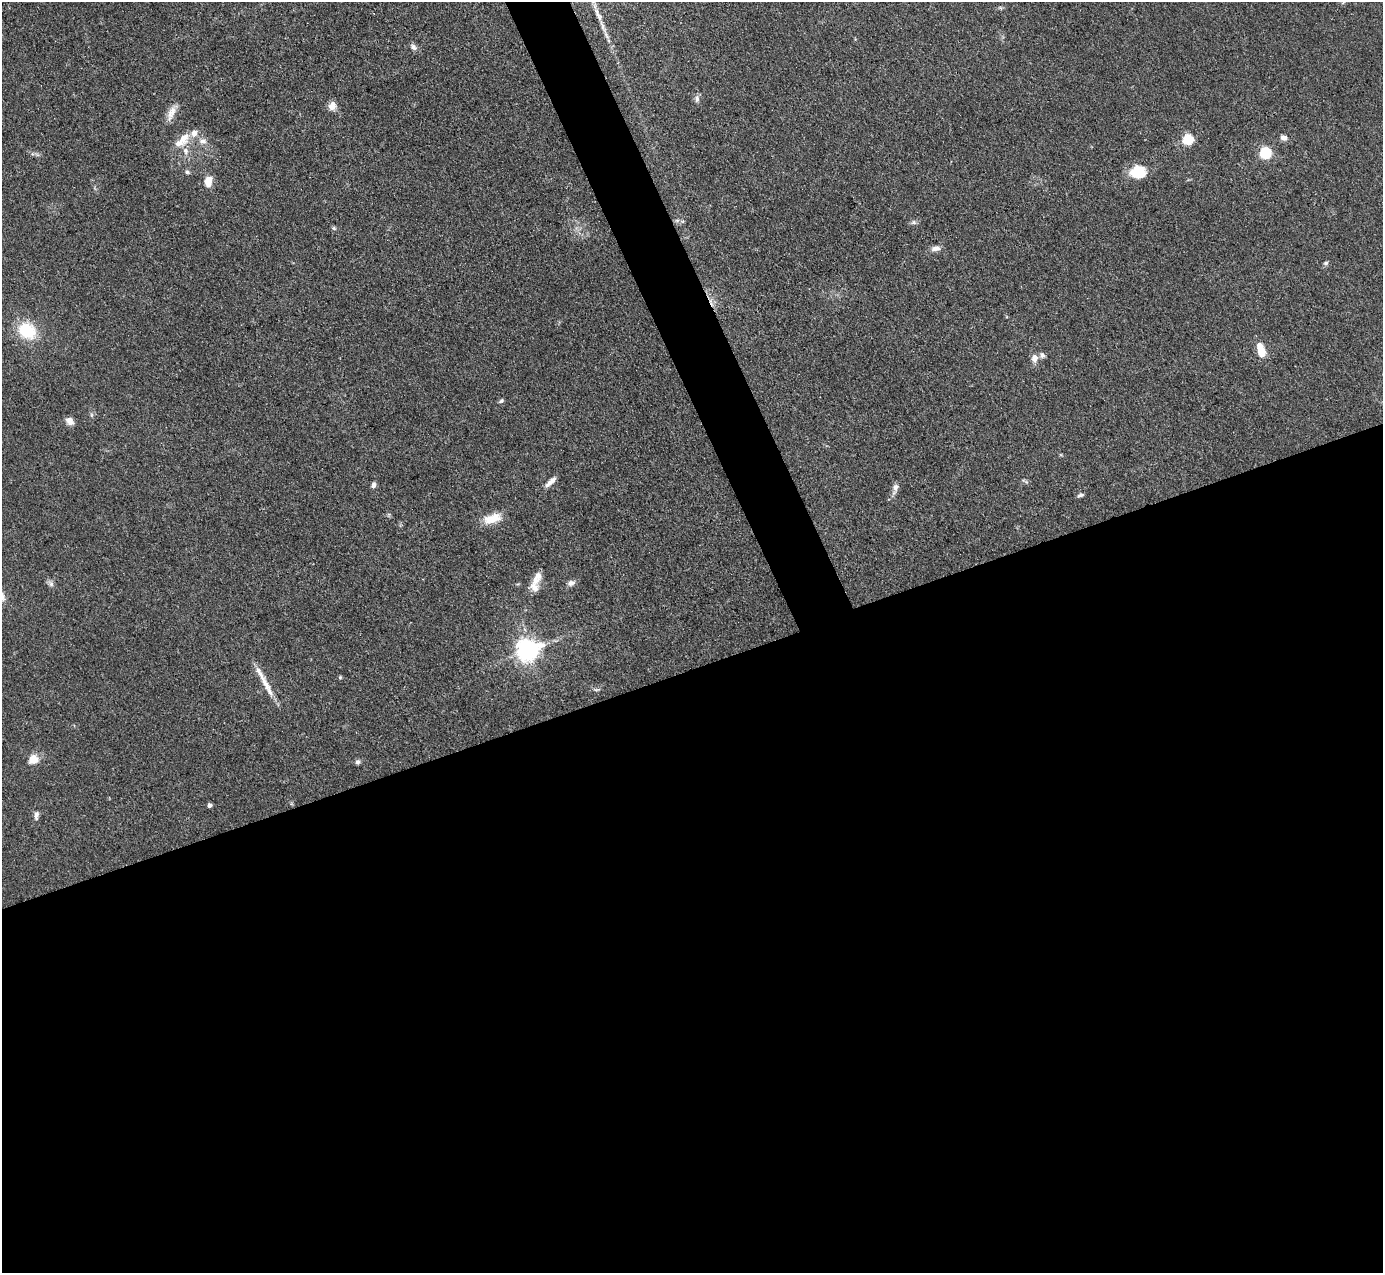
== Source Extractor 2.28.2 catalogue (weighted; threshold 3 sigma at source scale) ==
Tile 15 of 4 x 4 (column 3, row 4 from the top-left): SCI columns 2766-4146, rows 283-1553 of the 5531 x 5521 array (HDU 1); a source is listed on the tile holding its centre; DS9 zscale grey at full resolution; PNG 1385 x 1275 px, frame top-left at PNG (2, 2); no overlay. Shown black and unused: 50% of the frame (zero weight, under 3 of 4 exposures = <1% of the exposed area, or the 3 px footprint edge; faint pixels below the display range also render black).
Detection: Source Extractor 2.28.2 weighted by HDU 2 'WHT'; one run over the whole footprint, this tile lists its part. Background 0.106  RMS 0.0066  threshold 0.0298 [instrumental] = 3 sigma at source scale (4.5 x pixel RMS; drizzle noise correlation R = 1.50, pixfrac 1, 0.05/0.05 arcsec/px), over >= 5 px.
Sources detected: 48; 1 cosmic-ray / hot-pixel residue — not listed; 6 inside a brighter listed object's ellipse — not listed separately; the other 41 listed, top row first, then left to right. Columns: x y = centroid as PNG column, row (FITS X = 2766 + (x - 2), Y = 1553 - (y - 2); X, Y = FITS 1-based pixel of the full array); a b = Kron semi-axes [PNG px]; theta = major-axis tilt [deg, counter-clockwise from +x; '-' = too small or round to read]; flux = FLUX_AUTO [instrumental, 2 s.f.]
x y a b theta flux
598 14 27 6 -65 7.6
413 47 10 7 -49 2.4
697 98 10 6 -84 2.4
332 106 11 9 85 5
171 113 23 9 68 6.5
183 138 15 13 44 8.9
1284 138 9 7 -19 3
1188 140 5 5 - 54
203 141 12 9 7 4.3
1265 153 5 5 - 77
187 172 7 5 -16 1.4
1138 172 17 14 -1 18
208 181 13 9 82 7.6
677 220 7 4 19 1.3
914 222 7 5 -60 1.4
334 228 7 5 -22 1.1
936 248 13 7 9 3.7
1326 263 7 5 17 1.3
27 331 19 16 -35 30
1261 350 13 7 -74 16
1042 355 8 7 - 2
1035 358 7 6 - 5.7
501 401 7 5 29 1.3
70 421 11 8 -46 4
1025 481 12 3 -24 1.3
551 482 17 5 43 4.3
373 485 8 5 75 2.2
896 487 11 8 70 3.3
1080 495 8 5 23 1.7
492 518 24 11 18 12
537 578 22 10 64 7
571 583 11 7 22 2.8
51 584 9 7 -46 2.2
527 650 7 7 - 520
340 677 5 4 - 0.78
266 684 42 7 -62 10
596 690 8 4 -8 1.1
33 759 11 10 - 8.6
358 762 7 6 - 1.8
209 805 4 4 - 2.3
36 815 13 6 82 2.8
Isophote crosses this tile's border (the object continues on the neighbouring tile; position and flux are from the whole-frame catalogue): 1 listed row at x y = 598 14